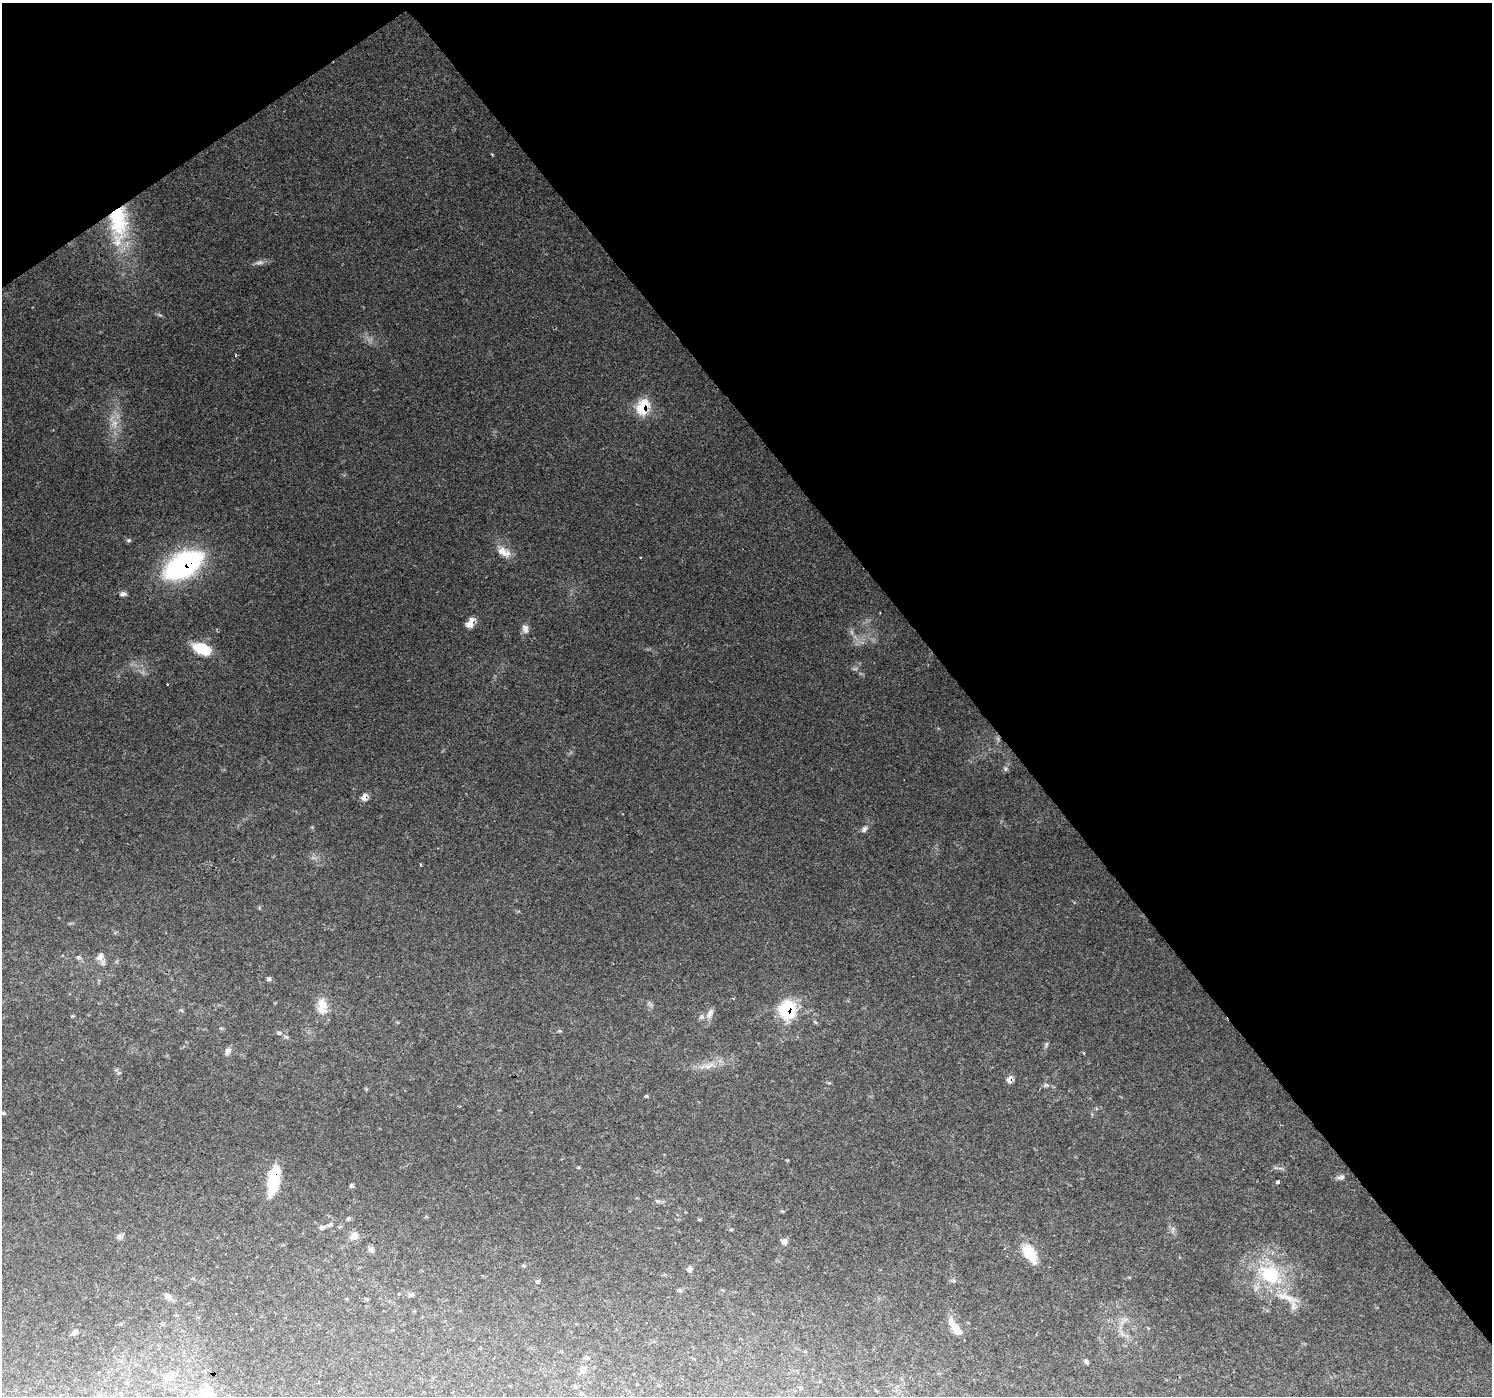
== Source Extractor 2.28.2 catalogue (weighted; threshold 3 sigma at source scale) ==
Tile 3 of 4 x 4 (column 3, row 1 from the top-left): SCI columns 2983-4472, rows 4336-5729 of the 5982 x 5925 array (HDU 1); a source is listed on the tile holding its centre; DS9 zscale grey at full resolution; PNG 1494 x 1398 px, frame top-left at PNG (2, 3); no overlay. Shown black and unused: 38% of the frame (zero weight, under 2 of 3 exposures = <1% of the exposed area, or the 3 px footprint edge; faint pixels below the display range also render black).
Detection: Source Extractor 2.28.2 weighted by HDU 2 'WHT'; one run over the whole footprint, this tile lists its part. Background 0.113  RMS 0.0066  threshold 0.0295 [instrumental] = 3 sigma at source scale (4.5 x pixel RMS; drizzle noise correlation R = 1.50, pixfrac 1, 0.0396/0.0396 arcsec/px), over >= 5 px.
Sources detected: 56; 2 cosmic-ray / hot-pixel residue — not listed; the other 54 listed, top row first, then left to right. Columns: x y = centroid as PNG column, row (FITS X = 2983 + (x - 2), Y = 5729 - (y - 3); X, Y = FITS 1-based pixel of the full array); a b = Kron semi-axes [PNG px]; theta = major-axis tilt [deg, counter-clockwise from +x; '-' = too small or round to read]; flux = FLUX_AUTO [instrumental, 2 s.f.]
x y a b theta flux
118 220 42 22 -84 50
260 262 12 5 10 2.3
236 355 3 2 - 0.96
643 407 10 7 59 30
504 552 20 11 -26 7
183 565 34 17 31 140
123 594 8 6 0 1.9
470 623 13 7 59 5.4
525 629 12 9 -80 3.1
202 649 20 11 -21 19
167 685 3 2 - 0.64
364 797 9 6 76 3.5
864 829 10 6 64 1.9
421 865 3 3 - 1.1
100 957 12 8 50 3.4
269 979 6 5 - 1.3
323 1004 18 12 -64 8.5
787 1010 9 8 - 61
710 1014 14 6 66 3.1
279 1033 5 4 - 1.2
228 1051 9 7 78 2.2
709 1066 16 5 26 4.1
1010 1079 8 6 56 3.6
647 1096 7 3 -6 0.68
4 1113 5 4 - 0.81
1341 1177 11 5 8 1.9
274 1180 30 10 80 29
1277 1182 4 3 - 2.9
351 1185 6 4 67 1.1
657 1201 6 4 -70 0.91
330 1225 7 4 18 1.2
322 1228 7 6 - 1.6
731 1229 5 3 - 0.71
354 1236 12 8 50 3.5
120 1237 9 6 -3 1.8
784 1241 8 6 64 2.7
371 1250 9 6 -23 1.8
1030 1254 24 13 -59 14
689 1269 7 6 - 1.9
1270 1275 31 23 -33 38
538 1281 5 4 - 0.98
679 1290 5 5 - 1.1
410 1295 7 5 11 1.2
168 1296 11 8 -33 3.1
1289 1298 23 7 -26 8.1
955 1327 24 8 -53 6.6
75 1332 8 6 31 1.6
587 1358 6 5 - 1.1
1086 1362 8 4 -46 1.2
583 1369 12 8 72 3.5
169 1377 11 7 33 2.8
637 1384 3 2 - 0.47
575 1387 5 5 - 0.96
208 1394 24 17 62 12
Overlapping masked pixels (flux is a lower limit): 8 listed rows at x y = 118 220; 643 407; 183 565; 470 623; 364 797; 787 1010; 1010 1079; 274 1180
Isophote crosses this tile's border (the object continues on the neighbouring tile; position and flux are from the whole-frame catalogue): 1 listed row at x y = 208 1394
Unlisted compact peaks at least as high as the median listed source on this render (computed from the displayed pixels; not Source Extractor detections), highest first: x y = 1006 769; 160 315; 560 1031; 119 1073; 787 1160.